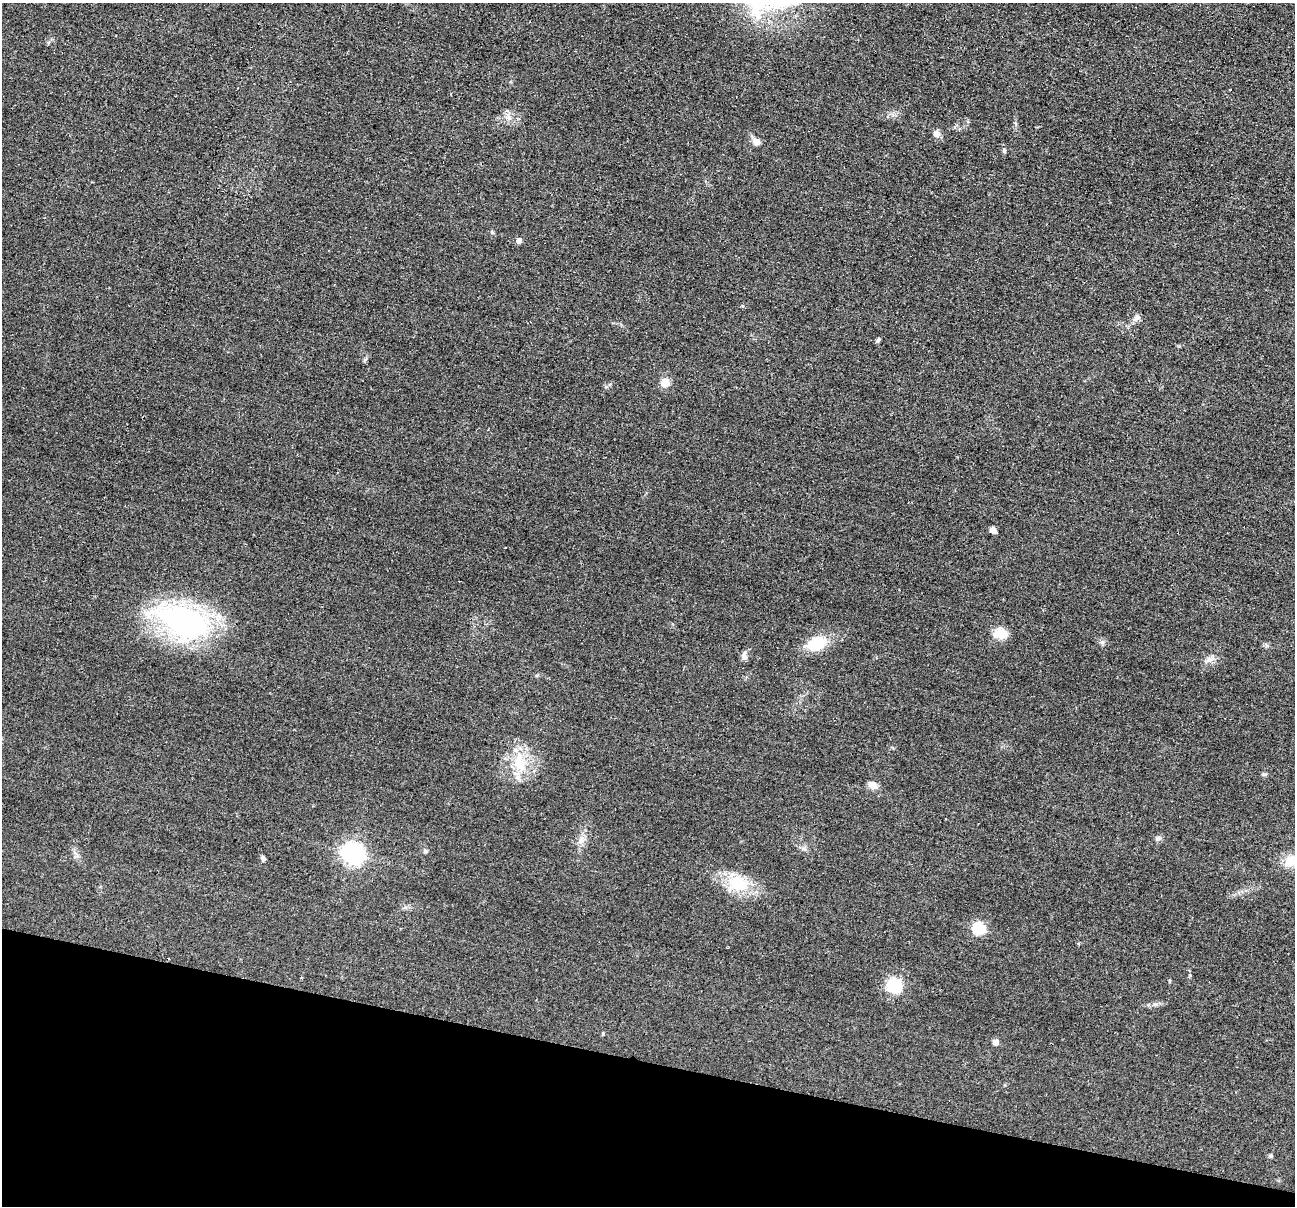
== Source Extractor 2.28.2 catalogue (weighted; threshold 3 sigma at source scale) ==
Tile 15 of 4 x 4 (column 3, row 4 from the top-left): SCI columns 2598-3890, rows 259-1462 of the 5195 x 5211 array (HDU 1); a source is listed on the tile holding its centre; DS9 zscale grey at full resolution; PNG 1297 x 1208 px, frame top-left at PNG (2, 3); no overlay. Shown black and unused: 12% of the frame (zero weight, under 2 of 3 exposures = <1% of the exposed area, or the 3 px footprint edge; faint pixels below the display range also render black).
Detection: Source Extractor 2.28.2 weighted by HDU 2 'WHT'; one run over the whole footprint, this tile lists its part. Background 0.0452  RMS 0.0086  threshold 0.0386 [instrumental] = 3 sigma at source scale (4.5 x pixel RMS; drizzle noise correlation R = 1.50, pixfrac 1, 0.05/0.05 arcsec/px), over >= 5 px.
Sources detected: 33; all 33 listed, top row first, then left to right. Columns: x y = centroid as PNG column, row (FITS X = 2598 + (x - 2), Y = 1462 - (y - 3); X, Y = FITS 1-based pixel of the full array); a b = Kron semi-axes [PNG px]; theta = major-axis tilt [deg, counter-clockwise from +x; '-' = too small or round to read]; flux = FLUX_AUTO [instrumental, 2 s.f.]
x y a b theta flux
1230 90 3 2 - 0.91
509 118 11 8 -63 5
936 134 9 8 - 5
756 142 8 8 - 5.5
1004 151 6 5 - 1.6
492 232 5 4 - 1.1
519 241 6 6 - 4.3
1137 317 12 7 50 3.7
878 340 7 4 66 1.5
665 383 9 9 - 10
993 530 7 5 -37 4.2
182 621 63 32 -21 200
1001 633 14 10 0 16
1102 642 8 6 68 2.1
816 644 21 13 28 35
744 655 13 6 84 3.4
1209 659 12 7 2 4.6
519 763 28 16 -85 29
1264 774 8 4 -19 1.4
872 785 12 8 -30 5.9
1158 838 9 6 -1 2.3
581 840 14 7 75 5.8
804 849 7 4 -18 1.8
425 851 6 5 - 1.6
353 853 11 8 -17 420
263 859 7 5 -75 2.2
1290 861 14 14 - 14
738 884 23 16 -16 39
979 929 7 6 - 56
894 986 19 18 - 24
1155 1004 9 4 8 2.5
996 1042 5 5 - 6.3
1271 1156 6 5 - 1.2
Isophote crosses this tile's border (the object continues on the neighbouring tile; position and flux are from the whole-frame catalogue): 1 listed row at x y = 1290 861
Unlisted compact peaks at least as high as the median listed source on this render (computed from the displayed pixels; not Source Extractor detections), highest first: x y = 1190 975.